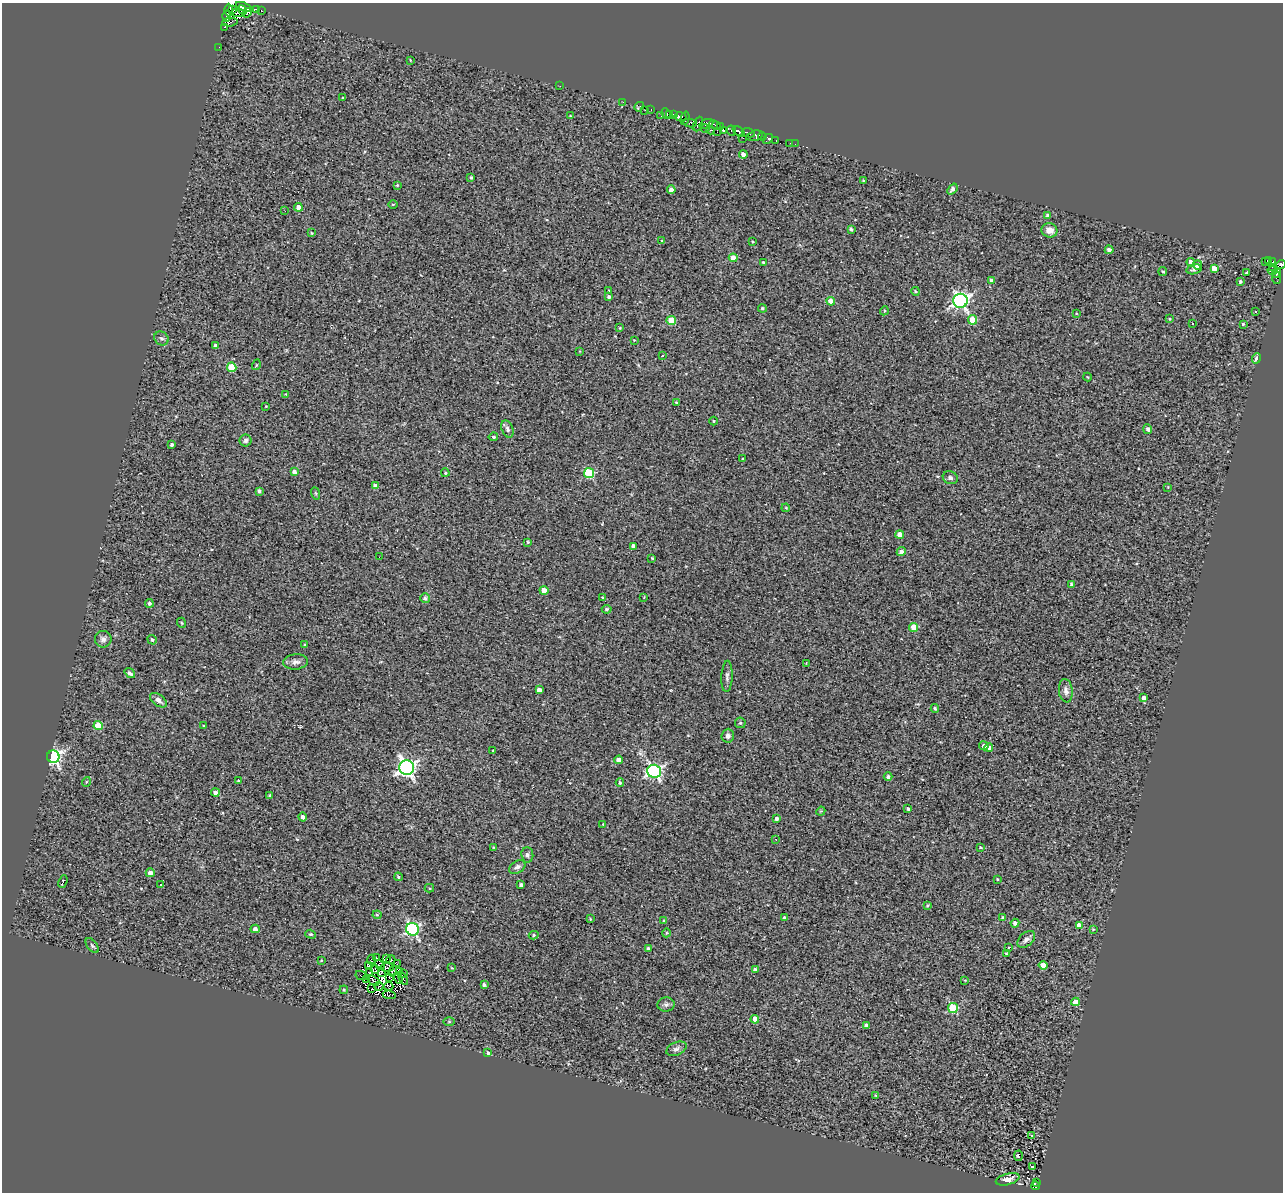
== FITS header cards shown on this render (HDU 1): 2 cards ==
NAXIS1  =                 1281
NAXIS2  =                 1190

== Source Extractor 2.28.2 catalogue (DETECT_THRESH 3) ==
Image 1281 x 1190 px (HDU 1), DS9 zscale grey, 1 PNG px = 1 image px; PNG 1285 x 1194 px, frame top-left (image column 1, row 1190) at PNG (2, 3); each listed source drawn as its Kron ellipse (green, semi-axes under 4 px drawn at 4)
Background 0.553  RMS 0.64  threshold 1.93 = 3 sigma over >= 5 px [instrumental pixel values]
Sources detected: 258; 10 with non-positive FLUX_AUTO (blend fragments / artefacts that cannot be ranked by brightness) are neither listed nor drawn; the other 248 listed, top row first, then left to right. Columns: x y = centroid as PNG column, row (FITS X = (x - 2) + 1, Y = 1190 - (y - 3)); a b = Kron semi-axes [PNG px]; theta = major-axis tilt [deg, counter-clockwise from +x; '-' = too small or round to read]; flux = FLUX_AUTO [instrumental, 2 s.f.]
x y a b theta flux
244 7 8 3 -22 1000
257 9 3 2 - 170
229 10 6 4 -89 1400
232 10 3 2 - 75
242 10 5 2 - 830
261 11 3 2 - 53
238 13 7 3 2 290
247 13 5 3 - 570
227 16 5 3 - 790
230 22 8 2 6 390
225 27 3 2 - 84
219 47 2 2 - 52
410 60 3 2 - 29
560 86 2 2 - 89
343 98 3 2 - 45
623 102 3 2 - 50
639 107 5 2 - 37
645 110 3 2 - 38
651 110 3 2 - 75
666 114 5 2 - 99
670 114 3 2 - 120
673 114 4 3 - 130
570 116 4 4 - 45
661 116 2 2 - 32
681 117 6 4 -10 1800
685 118 7 2 75 450
690 123 6 4 -10 94
698 124 8 3 66 770
706 124 7 3 20 620
715 125 6 3 -23 560
721 126 3 2 - 92
705 129 4 2 - 110
711 130 4 3 - 440
723 131 3 3 - 270
731 131 5 3 - 680
739 131 7 4 -38 1600
717 132 3 3 - 28
748 133 6 2 -20 470
755 136 8 5 14 780
762 136 4 2 - 53
743 138 2 2 - 230
768 139 6 4 39 690
776 141 3 2 - 610
790 143 2 2 - 22
795 144 2 2 - 25
743 155 4 4 - 200
471 178 3 3 - 56
863 180 3 2 - 34
397 185 4 3 - 37
671 189 4 4 - 220
952 189 6 4 51 140
393 204 4 3 - 35
298 207 4 4 - 200
285 211 2 2 - 29
1047 215 4 4 - 110
851 229 3 3 - 74
1049 230 8 7 - 360
311 233 3 3 - 39
662 240 3 2 - 24
752 241 3 2 - 36
1109 250 4 4 - 190
733 258 4 4 - 590
1268 260 3 3 - 190
763 262 3 3 - 43
1191 262 4 4 - 240
1265 262 2 2 - 25
1273 262 3 2 - 240
1281 264 5 4 - 1200
1197 265 4 4 - 290
1272 267 3 2 - 190
1214 268 4 4 - 300
1194 269 8 4 15 120
1163 271 4 3 - 60
1272 271 4 3 - 160
1247 272 3 3 - 69
1277 273 5 3 - 420
1276 277 7 4 -81 130
991 280 4 4 - 140
1240 282 3 3 - 75
609 290 3 2 - 31
915 291 4 3 - 44
609 297 4 3 - 95
831 301 4 4 - 540
960 301 7 7 - 12000
762 308 4 4 - 60
884 311 4 3 - 46
1255 312 2 2 - 35
1076 313 3 2 - 30
1170 319 4 3 - 39
972 320 4 4 - 1100
671 321 5 4 - 1200
1193 323 3 2 - 47
1243 324 3 3 - 63
620 328 3 2 - 32
161 338 7 6 - 110
634 340 2 2 - 26
216 346 4 4 - 200
580 351 3 2 - 28
662 356 3 2 - 59
1256 359 5 4 - 210
256 365 5 3 - 38
232 367 5 4 - 1300
1088 377 4 3 - 33
286 394 3 3 - 33
676 402 3 2 - 28
266 406 3 2 - 23
714 421 4 3 - 37
507 429 9 5 -69 120
1148 429 5 4 - 110
493 437 5 4 - 66
245 440 6 6 - 99
172 445 3 3 - 80
742 459 3 3 - 53
294 472 4 4 - 150
445 473 4 3 - 46
589 473 5 5 - 2400
950 478 7 6 - 120
375 486 4 4 - 210
1168 487 4 3 - 34
259 491 4 3 - 99
315 493 6 4 -70 48
786 508 4 3 - 40
900 534 4 4 - 370
528 542 3 3 - 45
634 546 4 3 - 170
901 552 4 4 - 170
379 557 3 2 - 48
652 558 3 2 - 41
1072 584 3 3 - 93
544 590 4 4 - 550
644 597 3 2 - 31
425 598 5 4 - 110
602 598 4 3 - 47
149 603 4 4 - 100
607 609 5 4 - 71
182 623 5 3 - 40
914 627 4 4 - 870
103 639 8 8 - 170
152 640 5 4 - 71
305 645 4 3 - 57
296 662 12 7 5 220
806 663 3 3 - 26
130 673 6 4 -39 110
727 676 15 5 88 140
539 690 4 4 - 240
1066 691 12 7 -82 200
1144 698 4 3 - 180
159 700 9 5 -37 190
935 708 4 3 - 64
740 723 5 5 - 74
98 726 4 4 - 1000
204 726 3 3 - 35
728 736 7 6 - 180
984 746 4 4 - 170
989 748 4 4 - 240
493 751 3 2 - 35
53 757 6 6 - 12000
619 760 4 4 - 300
407 768 7 7 - 16000
654 771 7 6 - 8700
888 777 4 4 - 93
239 781 3 3 - 47
86 782 5 3 - 38
620 783 4 3 - 58
215 793 4 4 - 180
270 795 4 3 - 41
908 809 4 3 - 62
821 811 5 3 - 39
303 817 4 4 - 140
776 819 4 4 - 110
603 824 3 2 - 29
776 839 3 2 - 93
493 847 3 2 - 25
980 848 4 3 - 55
527 855 7 6 - 110
517 867 9 6 33 150
150 873 4 4 - 220
398 877 4 3 - 53
997 879 3 3 - 33
63 881 6 2 69 74
161 885 3 2 - 120
521 885 3 3 - 100
429 888 5 4 - 46
927 905 4 3 - 50
377 915 4 4 - 48
784 918 4 3 - 74
1003 918 4 3 - 85
590 919 4 3 - 46
664 920 4 3 - 40
1015 923 4 4 - 150
1079 925 4 4 - 380
255 929 4 4 - 160
413 929 6 6 - 7200
1093 929 4 4 - 43
666 933 4 3 - 33
311 934 5 4 - 52
534 935 5 4 - 61
1026 939 10 6 43 160
92 946 8 5 -52 75
1009 947 3 2 - 25
648 949 4 4 - 130
1006 954 3 3 - 69
377 958 3 2 - 38
387 959 2 2 - 18
371 960 5 3 - 56
391 960 4 2 - 60
321 961 3 2 - 28
397 964 2 2 - 130
380 965 5 2 - 4.7
1043 965 4 4 - 490
368 966 3 3 - 34
387 968 7 2 -1 93
452 968 4 3 - 35
755 969 4 3 - 93
375 970 4 3 - 4.8
393 971 5 2 - 32
400 971 3 2 - 56
381 972 3 2 - 79
369 973 4 2 - 87
403 973 3 2 - 41
361 975 6 2 -27 31
389 977 3 2 - 40
398 978 6 4 -67 35
403 979 6 3 -62 51
367 980 4 2 - 36
965 980 3 2 - 32
374 981 6 2 -32 55
484 985 4 3 - 88
379 986 4 3 - 78
389 986 5 3 - 1.4
372 989 3 2 - 34
344 990 4 4 - 66
389 995 6 3 -9 44
1075 1002 4 4 - 670
666 1005 8 7 - 130
953 1008 5 5 - 2300
755 1019 4 4 - 570
449 1022 6 4 0 47
866 1025 4 4 - 230
676 1049 11 6 24 160
488 1052 4 3 - 44
876 1095 3 3 - 39
1032 1135 3 3 - 100
1018 1156 5 4 - 200
1032 1166 4 3 - 110
1008 1179 12 5 15 260
1036 1182 3 2 - 58
1036 1186 4 2 - 93
At the frame edge (FLAGS 8, measured only in part): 1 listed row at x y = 1281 264
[10 non-positive-flux detections neither listed nor drawn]